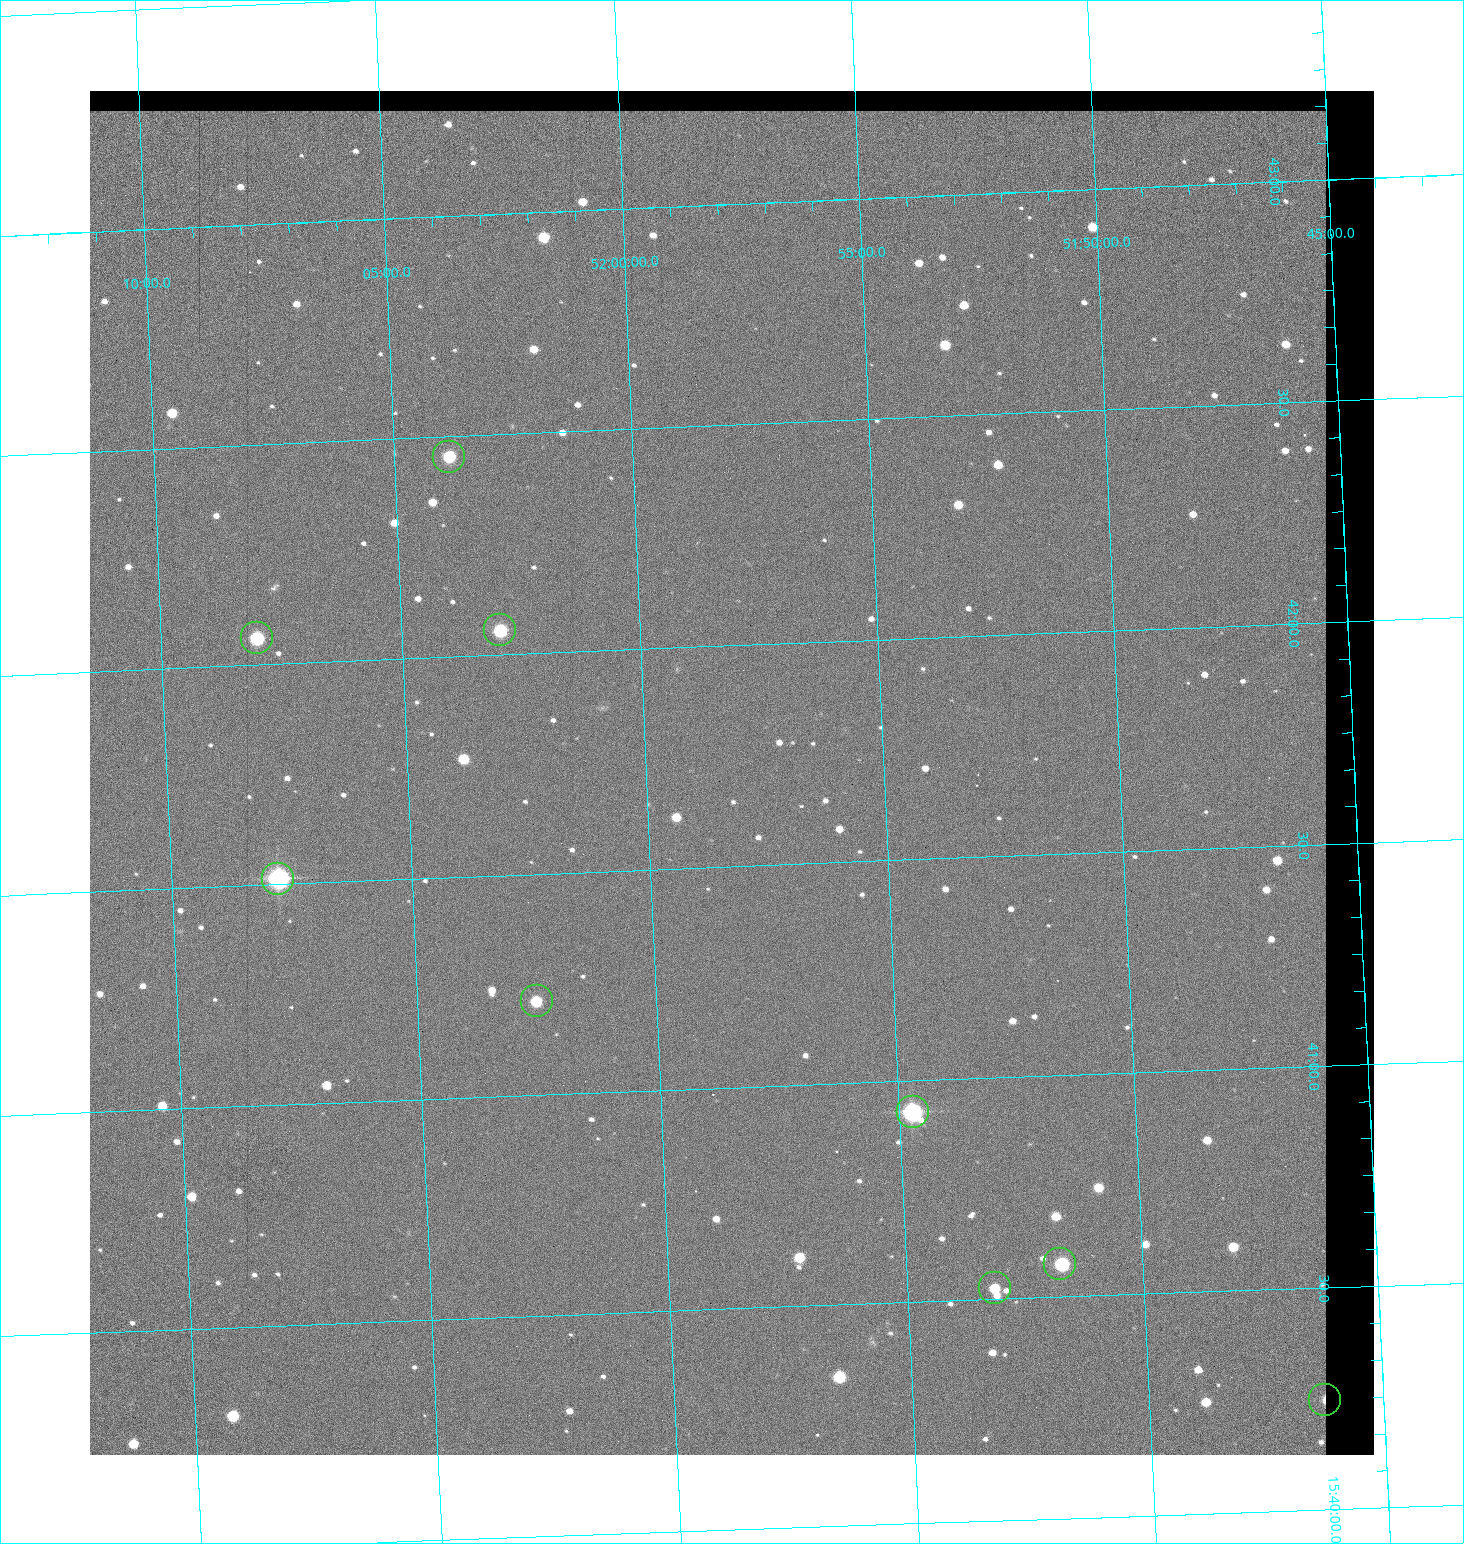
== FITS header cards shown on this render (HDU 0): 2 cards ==
NAXIS1  =                 1284 / length of data axis 1
NAXIS2  =                 1364 / length of data axis 2

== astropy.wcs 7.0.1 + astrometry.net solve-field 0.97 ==
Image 1284 x 1364 px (HDU 0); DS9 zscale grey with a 90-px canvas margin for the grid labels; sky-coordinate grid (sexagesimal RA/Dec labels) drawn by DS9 from the SOLVED WCS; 9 Tycho-2 reference stars matched to detected sources circled (green)
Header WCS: RA---TAN/DEC--TAN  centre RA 15:41:43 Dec +51:58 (235.43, +51.97 deg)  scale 1.26 arcsec/px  FOV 26.9' x 28.5'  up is +92 deg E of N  parity flipped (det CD > 0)
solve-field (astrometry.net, Tycho-2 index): VERIFIED the header's WCS against the Tycho-2 star catalogue (8 matches, 0 conflicts) and refined it, rather than solving blind
Solved WCS: RA---TAN-SIP/DEC--TAN-SIP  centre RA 15:41:43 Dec +51:58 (235.43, +51.97 deg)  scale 1.26 arcsec/px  FOV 27.0' x 28.6'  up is +93 deg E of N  parity flipped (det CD > 0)
The solver's refit moves the header's centre by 1.1 arcsec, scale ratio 1.006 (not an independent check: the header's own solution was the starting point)
Tycho-2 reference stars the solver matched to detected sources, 9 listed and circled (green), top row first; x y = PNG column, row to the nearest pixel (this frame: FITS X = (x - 90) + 1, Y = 1364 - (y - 91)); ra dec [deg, ICRS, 3 dp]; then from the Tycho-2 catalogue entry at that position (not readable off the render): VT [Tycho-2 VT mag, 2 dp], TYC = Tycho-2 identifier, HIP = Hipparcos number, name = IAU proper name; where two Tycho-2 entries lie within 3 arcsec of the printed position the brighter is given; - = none
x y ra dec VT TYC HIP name
449 457 235.614 +52.064 11.61 3489-1132-1 - -
500 630 235.514 +52.049 11.19 3489-1407-1 - -
257 638 235.515 +52.133 11.12 3489-1380-1 - -
278 879 235.378 +52.130 9.31 3489-1322-1 76850 -
537 1001 235.303 +52.042 11.52 3489-958-1 - -
913 1112 235.232 +51.912 9.59 3489-824-1 - -
1060 1264 235.143 +51.862 10.97 3489-1016-1 - -
995 1288 235.131 +51.886 12.29 3489-908-1 - -
1325 1400 235.062 +51.771 11.53 3489-1453-1 - -